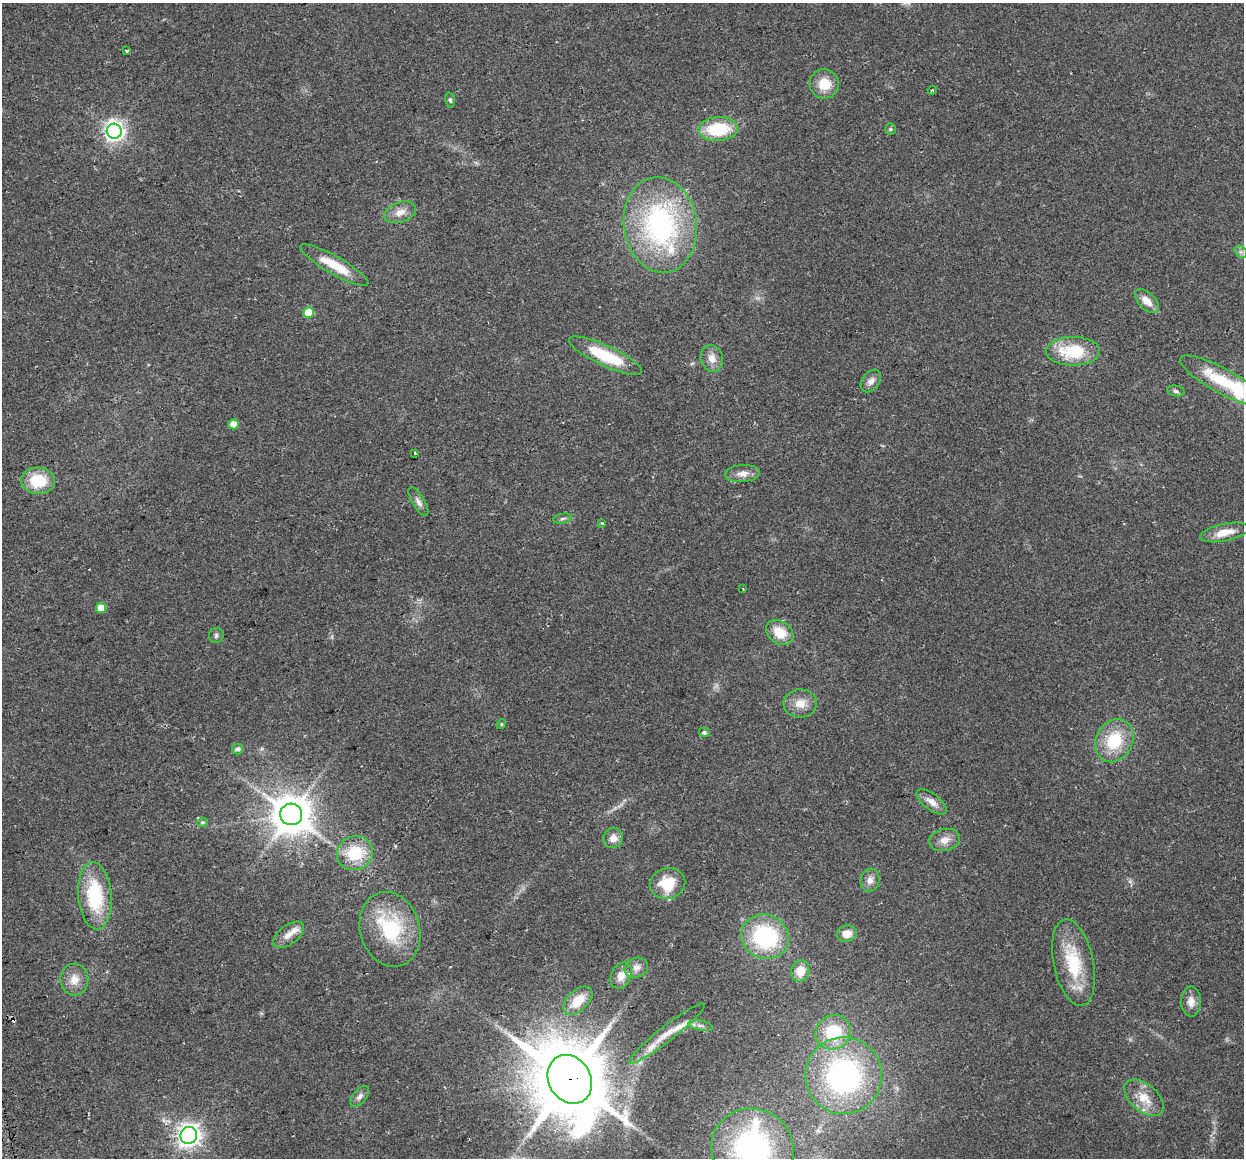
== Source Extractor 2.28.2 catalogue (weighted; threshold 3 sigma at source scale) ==
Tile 7 of 4 x 4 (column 3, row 2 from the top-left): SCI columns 2514-3755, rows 2403-3558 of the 5027 x 4754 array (HDU 1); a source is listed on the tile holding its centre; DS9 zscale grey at full resolution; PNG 1246 x 1160 px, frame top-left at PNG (2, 3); each listed source drawn as its Kron ellipse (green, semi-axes under 4 px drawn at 4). Shown black and unused: <1% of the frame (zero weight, under 2 of 3 exposures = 2% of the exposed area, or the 3 px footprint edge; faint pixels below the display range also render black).
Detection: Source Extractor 2.28.2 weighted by HDU 2 'WHT'; one run over the whole footprint, this tile lists its part. Background 0.108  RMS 0.011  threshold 0.0482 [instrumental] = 3 sigma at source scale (4.5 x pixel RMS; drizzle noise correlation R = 1.50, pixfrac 1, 0.0396/0.0396 arcsec/px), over >= 5 px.
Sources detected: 73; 1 inside a brighter object's white glare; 1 cosmic-ray / hot-pixel residue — neither listed nor drawn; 6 inside a brighter listed object's ellipse — not listed separately; the other 65 listed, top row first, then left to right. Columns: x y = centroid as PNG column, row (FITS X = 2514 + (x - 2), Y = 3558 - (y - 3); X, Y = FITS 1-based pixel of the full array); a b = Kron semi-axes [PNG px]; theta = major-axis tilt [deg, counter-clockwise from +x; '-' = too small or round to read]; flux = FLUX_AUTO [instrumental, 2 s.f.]
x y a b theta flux
126 51 4 3 - 1.6
824 84 15 14 - 20
932 90 5 3 - 1.2
450 100 7 5 -79 2.1
718 129 20 12 3 50
890 129 5 5 - 1.5
114 131 7 7 - 530
400 212 16 10 20 9.9
660 225 48 36 -82 200
1241 252 7 5 -42 2.7
334 265 39 9 -29 28
1147 301 15 8 -45 11
309 313 5 5 - 26
1073 351 27 14 0 47
605 356 40 10 -25 51
712 358 13 11 -74 9.2
871 381 12 8 53 6.1
1222 381 47 12 -29 53
1176 391 9 5 -11 2.6
234 424 5 5 - 11
415 453 4 2 - 1.8
742 473 17 8 5 8.7
38 481 17 13 -5 36
418 502 16 6 -59 4.9
563 519 9 5 10 2.5
602 523 3 3 - 1.8
1225 532 24 8 12 15
743 588 3 2 - 0.96
101 608 5 5 - 13
780 632 15 11 -34 22
216 635 7 7 - 2.8
800 703 16 14 2 14
501 724 5 4 - 1.3
704 733 5 4 - 2.8
1114 741 22 18 61 43
237 749 5 5 - 3.6
932 802 18 8 -37 9.4
291 814 11 10 - 2500
202 822 5 4 - 1.5
613 838 10 9 - 8.3
944 840 15 11 14 9.5
355 853 18 16 22 39
870 880 11 9 74 6.5
668 884 18 15 14 34
95 896 34 16 -85 67
390 929 38 30 -74 76
847 933 10 8 11 11
288 935 18 9 38 9.4
765 937 24 22 -23 98
1073 963 44 20 -78 55
636 968 12 9 20 7.2
800 971 11 9 74 15
621 976 14 10 64 12
74 979 16 14 -90 13
578 1001 17 10 44 21
1191 1001 15 10 -89 9.1
700 1025 12 5 -11 3.8
833 1032 18 17 - 42
667 1033 47 7 38 18
844 1076 38 38 - 210
570 1079 25 21 -59 9500
360 1096 12 6 50 4.5
1144 1098 23 13 -40 19
189 1135 8 8 - 730
752 1148 41 39 -21 210
Overlapping masked pixels (flux is a lower limit): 1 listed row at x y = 570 1079
Isophote crosses this tile's border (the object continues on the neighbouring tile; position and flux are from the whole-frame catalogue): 1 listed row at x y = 752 1148